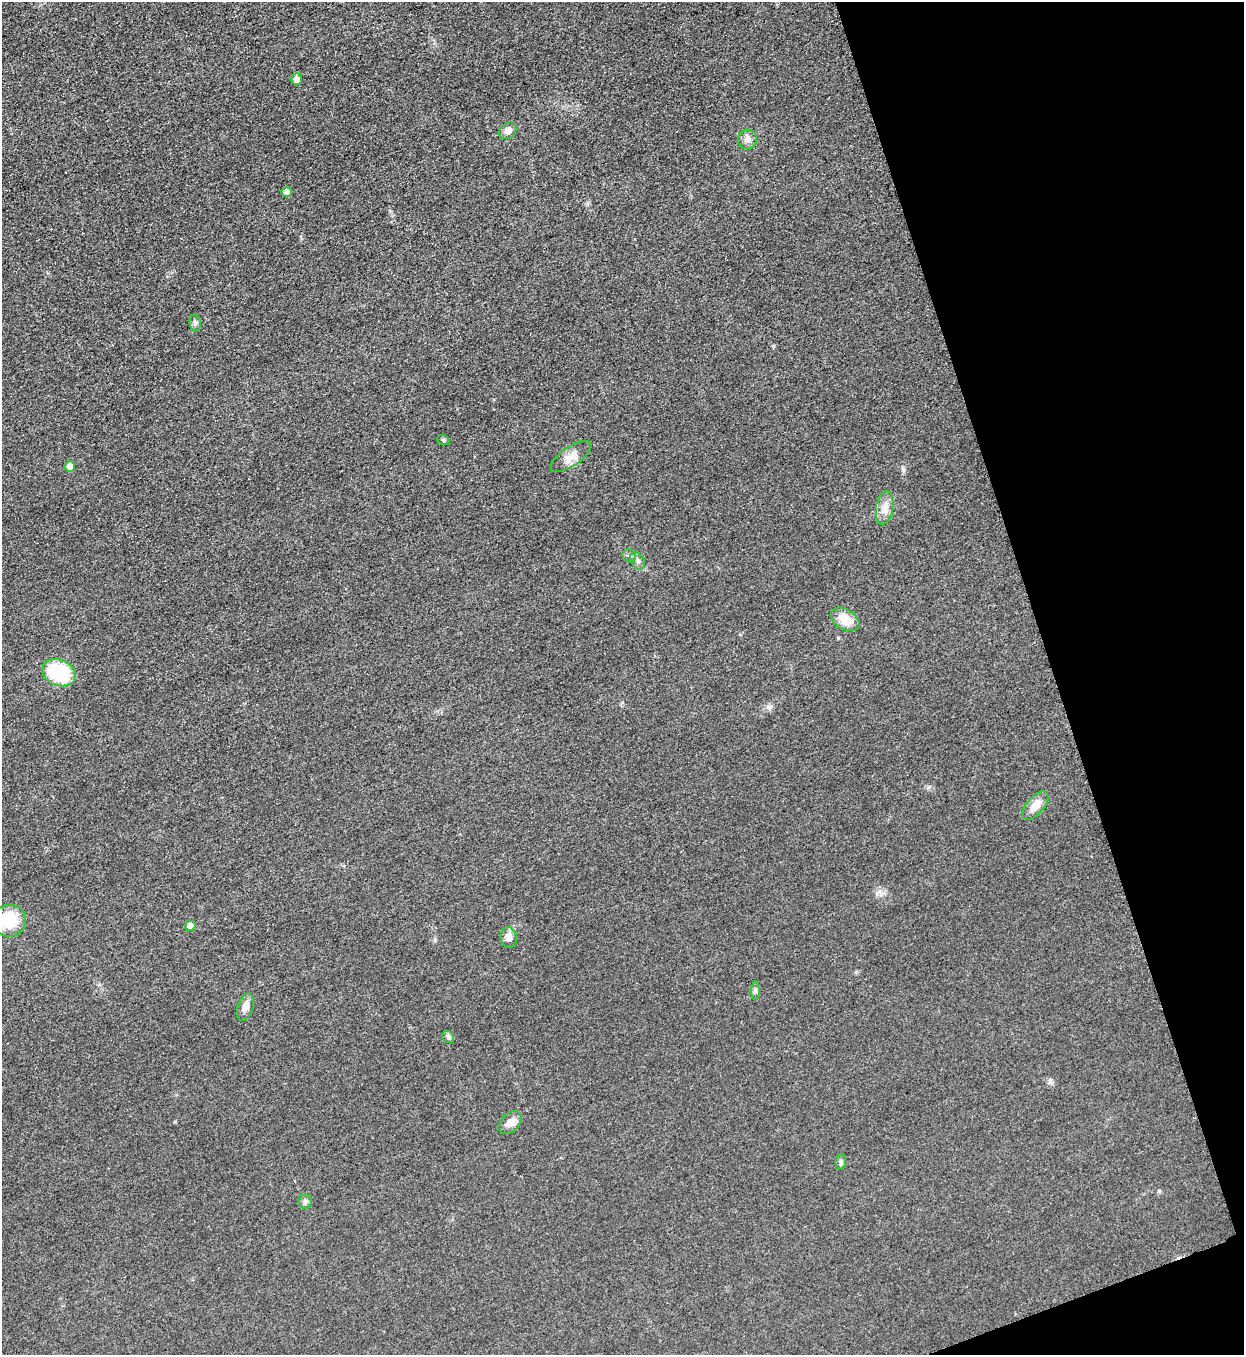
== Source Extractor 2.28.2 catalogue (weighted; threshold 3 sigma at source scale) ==
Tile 12 of 4 x 4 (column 4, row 3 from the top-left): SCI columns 4016-5257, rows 1363-2715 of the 5418 x 5431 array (HDU 1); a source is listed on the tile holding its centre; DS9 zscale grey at full resolution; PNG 1246 x 1357 px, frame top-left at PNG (2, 2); each listed source drawn as its Kron ellipse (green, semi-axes under 4 px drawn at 4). Shown black and unused: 16% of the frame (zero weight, under 3 of 5 exposures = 1% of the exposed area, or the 3 px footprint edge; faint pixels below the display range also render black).
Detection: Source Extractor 2.28.2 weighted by HDU 2 'WHT'; one run over the whole footprint, this tile lists its part. Background 0.0227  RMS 0.0046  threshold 0.0208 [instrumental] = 3 sigma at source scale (4.5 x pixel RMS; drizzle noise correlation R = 1.50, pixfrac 1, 0.05/0.05 arcsec/px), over >= 5 px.
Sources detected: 23; all 23 listed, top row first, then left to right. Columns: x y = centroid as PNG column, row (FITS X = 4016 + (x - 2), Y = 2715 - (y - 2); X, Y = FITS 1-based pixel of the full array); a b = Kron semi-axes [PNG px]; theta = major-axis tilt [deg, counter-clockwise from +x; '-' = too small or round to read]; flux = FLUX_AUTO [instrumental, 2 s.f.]
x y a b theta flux
297 79 5 5 - 2.7
508 131 9 7 39 2.3
747 139 10 9 - 2.4
287 192 5 5 - 2.2
195 323 8 5 -82 1.1
443 440 6 5 - 0.73
571 456 24 9 34 4.9
70 466 5 5 - 4.5
885 508 17 8 81 4
629 555 7 6 - 1.1
638 561 10 6 -59 1.9
845 619 15 10 -31 8.5
59 673 17 13 -23 30
1035 805 17 8 49 5.5
9 920 17 16 - 17
190 926 5 5 - 3.4
509 937 10 8 -81 3.4
755 990 9 4 -90 0.98
245 1007 14 8 71 3
448 1037 7 5 -47 1
510 1122 14 9 44 3.5
841 1162 8 5 83 1.1
305 1202 7 6 - 1.3
Isophote crosses this tile's border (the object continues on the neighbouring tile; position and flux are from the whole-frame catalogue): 1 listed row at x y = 9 920
Unlisted compact peaks at least as high as the median listed source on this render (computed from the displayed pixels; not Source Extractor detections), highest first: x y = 903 469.